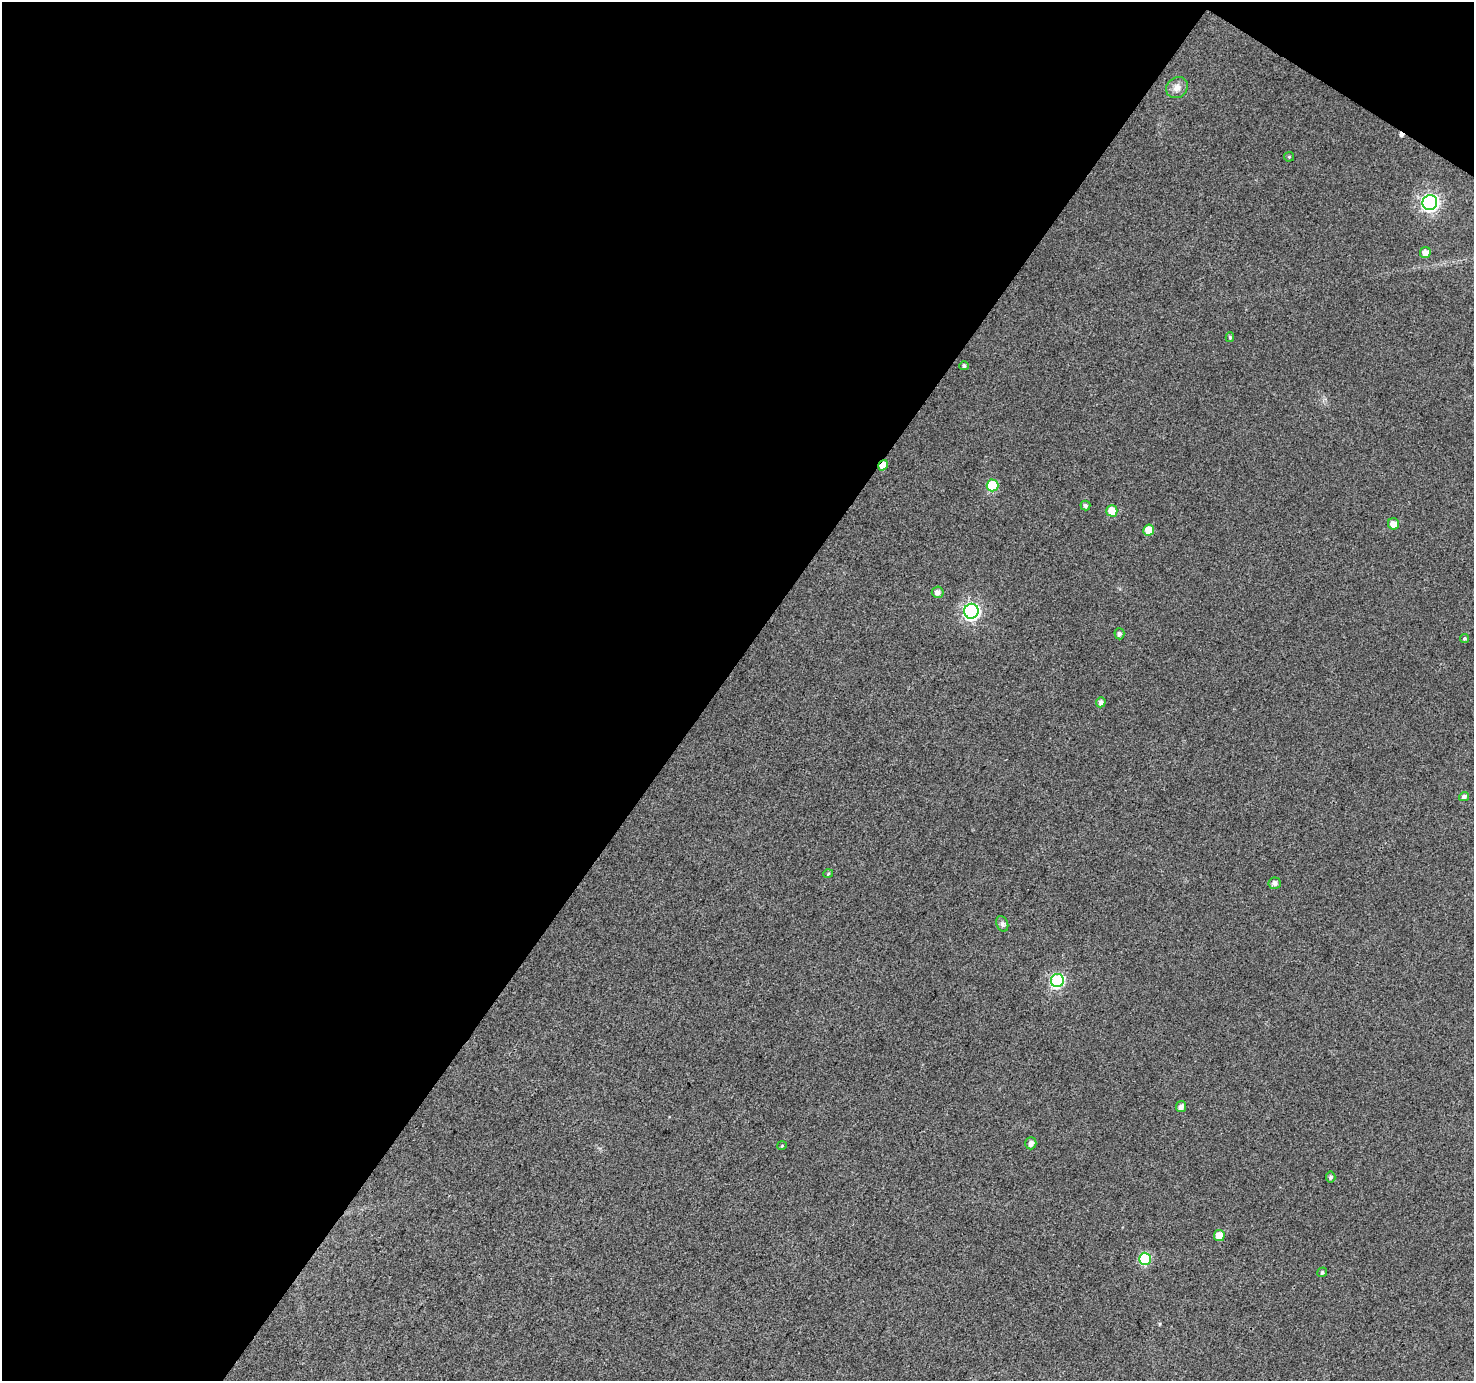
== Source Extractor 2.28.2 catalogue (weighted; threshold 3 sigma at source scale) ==
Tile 1 of 2 x 2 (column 1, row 1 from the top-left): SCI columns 2-1473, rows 1496-2874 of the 2946 x 2973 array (HDU 1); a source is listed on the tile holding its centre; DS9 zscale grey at full resolution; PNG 1476 x 1383 px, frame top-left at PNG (2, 2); each listed source drawn as its Kron ellipse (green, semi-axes under 4 px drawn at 4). Shown black and unused: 50% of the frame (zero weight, under 3 of 4 exposures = <1% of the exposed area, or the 3 px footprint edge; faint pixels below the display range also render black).
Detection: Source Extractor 2.28.2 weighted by HDU 2 'WHT'; one run over the whole footprint, this tile lists its part. Background 0.0818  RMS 0.012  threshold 0.0547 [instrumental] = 3 sigma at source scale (4.5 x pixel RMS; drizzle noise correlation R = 1.50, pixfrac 1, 0.0396/0.0396 arcsec/px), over >= 5 px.
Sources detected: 30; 1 cosmic-ray / hot-pixel residue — neither listed nor drawn; the other 29 listed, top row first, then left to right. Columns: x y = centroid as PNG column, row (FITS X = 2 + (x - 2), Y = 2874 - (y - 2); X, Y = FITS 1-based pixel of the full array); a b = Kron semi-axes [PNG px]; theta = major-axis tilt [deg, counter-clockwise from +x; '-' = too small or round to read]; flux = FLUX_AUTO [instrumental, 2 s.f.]
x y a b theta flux
1177 88 11 10 - 8
1289 157 5 5 - 1.4
1430 202 7 7 - 370
1425 253 5 5 - 8.5
1230 337 5 4 - 1.7
964 366 5 4 - 2.5
883 465 5 4 - 13
992 485 6 6 - 57
1085 505 5 5 - 3.1
1112 511 5 5 - 23
1394 524 5 5 - 11
1149 530 6 5 - 20
938 592 6 5 - 5.7
971 611 7 7 - 300
1119 634 5 5 - 3.4
1464 638 4 4 - 1.8
1101 702 5 5 - 4.6
1464 797 5 4 - 3.9
828 874 5 3 - 1
1275 883 6 5 - 4.4
1002 924 8 6 -69 3.2
1057 981 6 6 - 170
1181 1107 5 5 - 5.5
1031 1143 6 5 - 5.7
782 1146 5 4 - 1.3
1331 1177 5 4 - 2.6
1219 1236 5 5 - 17
1145 1259 6 6 - 79
1322 1272 5 4 - 1.9
Overlapping masked pixels (flux is a lower limit): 1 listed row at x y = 883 465